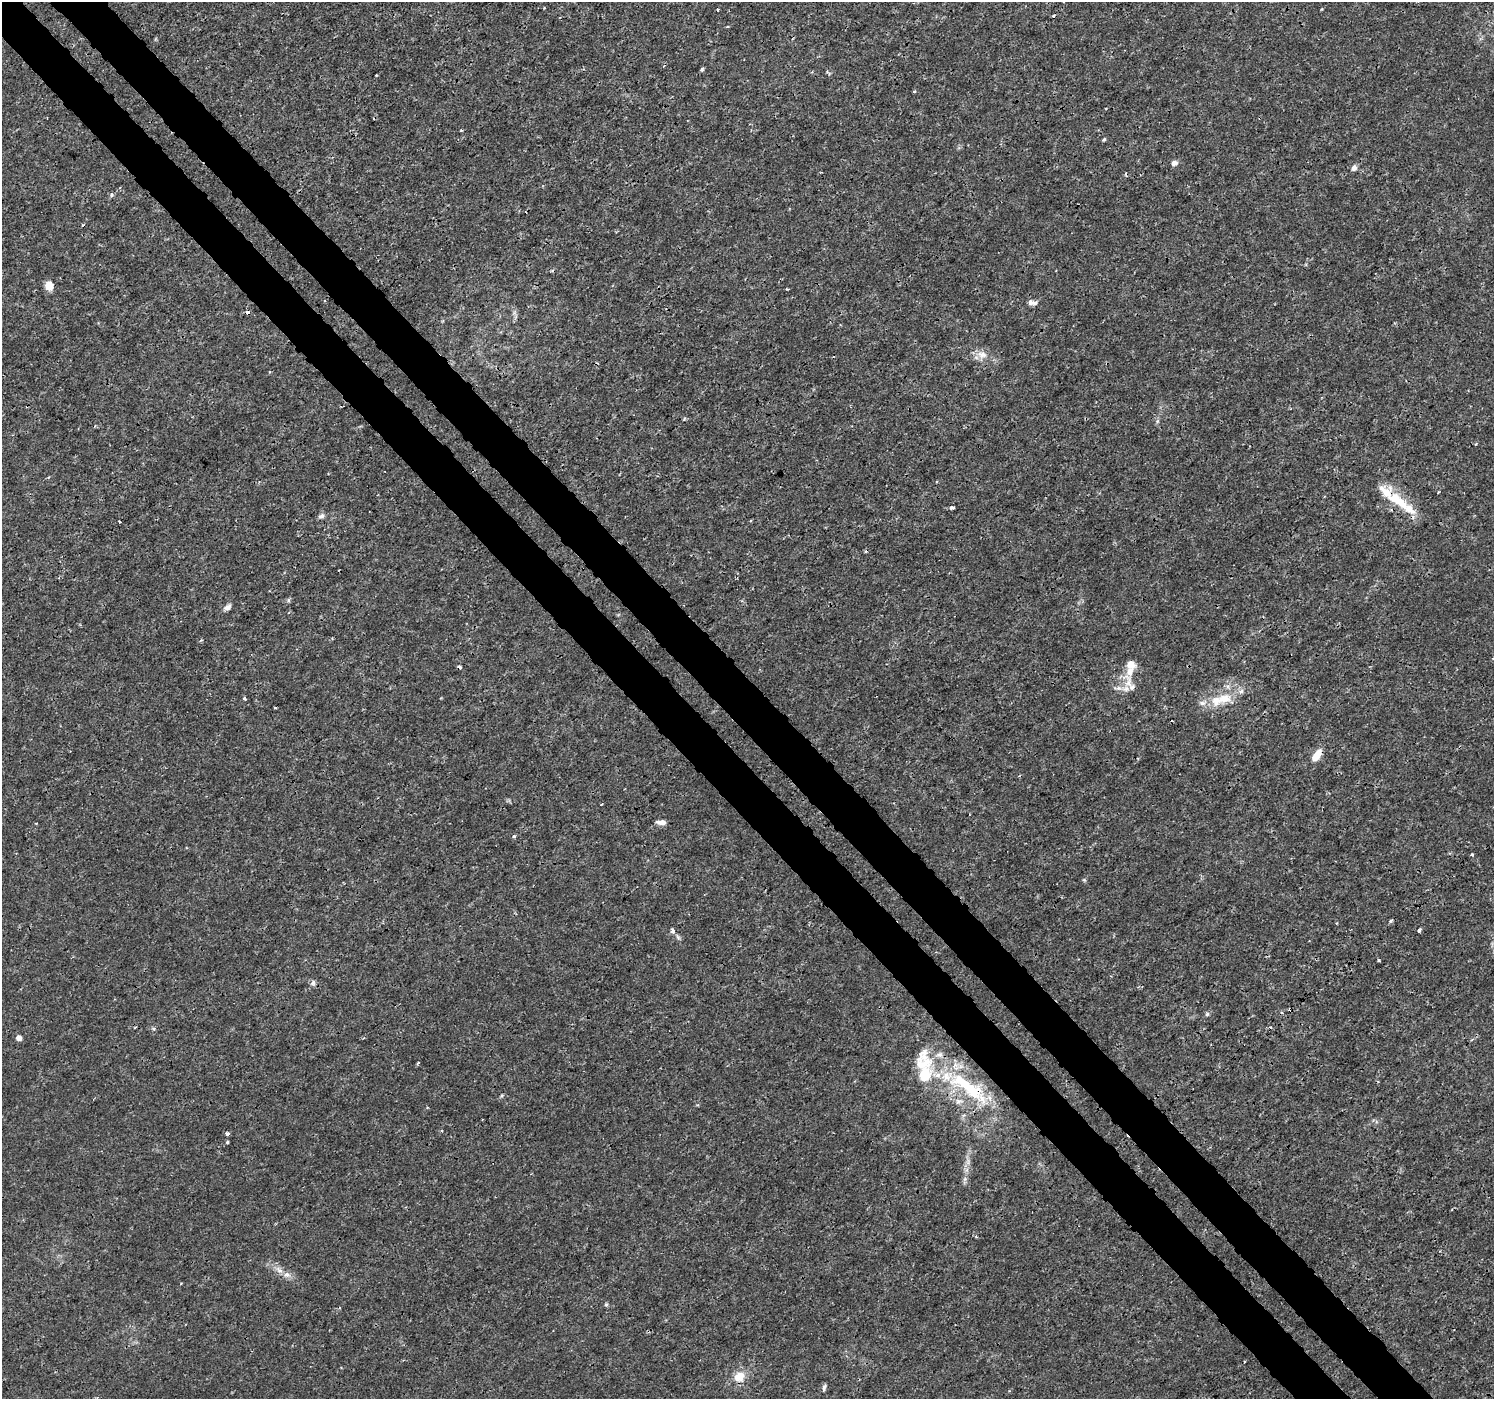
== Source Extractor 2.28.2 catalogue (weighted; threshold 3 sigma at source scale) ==
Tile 11 of 4 x 4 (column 3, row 3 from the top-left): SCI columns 3030-4521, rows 1584-2980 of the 6065 x 6025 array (HDU 1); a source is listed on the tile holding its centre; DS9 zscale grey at full resolution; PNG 1496 x 1401 px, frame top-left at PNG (2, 2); no overlay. Shown black and unused: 7% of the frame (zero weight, under 3 of 4 exposures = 5% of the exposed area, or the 3 px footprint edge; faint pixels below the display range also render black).
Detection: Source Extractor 2.28.2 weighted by HDU 2 'WHT'; one run over the whole footprint, this tile lists its part. Background 0.00113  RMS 7.8e-04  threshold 0.00351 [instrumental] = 3 sigma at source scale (4.5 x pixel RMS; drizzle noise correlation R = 1.50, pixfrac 1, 0.0396/0.0396 arcsec/px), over >= 5 px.
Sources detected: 63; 7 cosmic-ray / hot-pixel residue — not listed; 10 inside a brighter listed object's ellipse — not listed separately; the other 46 listed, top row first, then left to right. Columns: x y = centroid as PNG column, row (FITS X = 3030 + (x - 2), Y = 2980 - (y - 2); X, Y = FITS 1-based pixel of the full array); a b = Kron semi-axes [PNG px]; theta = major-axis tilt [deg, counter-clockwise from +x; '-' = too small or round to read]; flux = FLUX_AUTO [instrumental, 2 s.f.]
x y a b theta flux
718 9 4 2 - 0.071
702 69 4 3 - 0.15
914 91 5 3 - 0.082
461 130 3 3 - 0.073
1104 139 5 4 - 0.1
1174 163 8 6 25 0.3
1354 168 7 6 - 0.31
112 195 6 4 88 0.15
49 286 8 7 - 1.1
1030 302 7 7 - 0.27
982 355 15 9 -16 0.72
1157 421 6 5 - 0.16
1476 444 4 3 - 0.066
1438 492 3 2 - 0.1
1398 500 41 15 -37 2.6
952 507 4 3 - 0.19
321 516 9 6 16 0.24
288 600 6 4 -72 0.11
227 607 10 6 34 0.33
1129 683 27 9 -78 1
245 699 4 4 - 0.11
1221 699 38 14 17 2.3
275 707 3 2 - 0.076
1317 755 13 7 55 1.2
661 822 11 5 -3 0.41
514 836 5 4 - 0.11
1472 854 3 3 - 0.14
1084 880 5 4 - 0.1
1391 921 5 4 - 0.13
672 930 4 3 - 0.39
1419 930 4 3 - 0.5
1379 960 3 3 - 0.094
313 983 7 5 75 0.22
1207 1014 7 5 46 0.14
19 1038 6 5 - 0.36
418 1063 7 2 46 0.08
925 1075 20 15 58 2.2
963 1082 57 18 -36 5.9
227 1134 3 3 - 0.62
227 1142 3 3 - 0.11
968 1162 10 4 85 0.28
279 1270 13 6 -35 0.5
606 1304 6 4 44 0.096
1244 1361 3 2 - 0.13
739 1376 14 11 29 1.2
824 1388 9 4 80 0.19
Overlapping masked pixels (flux is a lower limit): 2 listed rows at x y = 1398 500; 963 1082